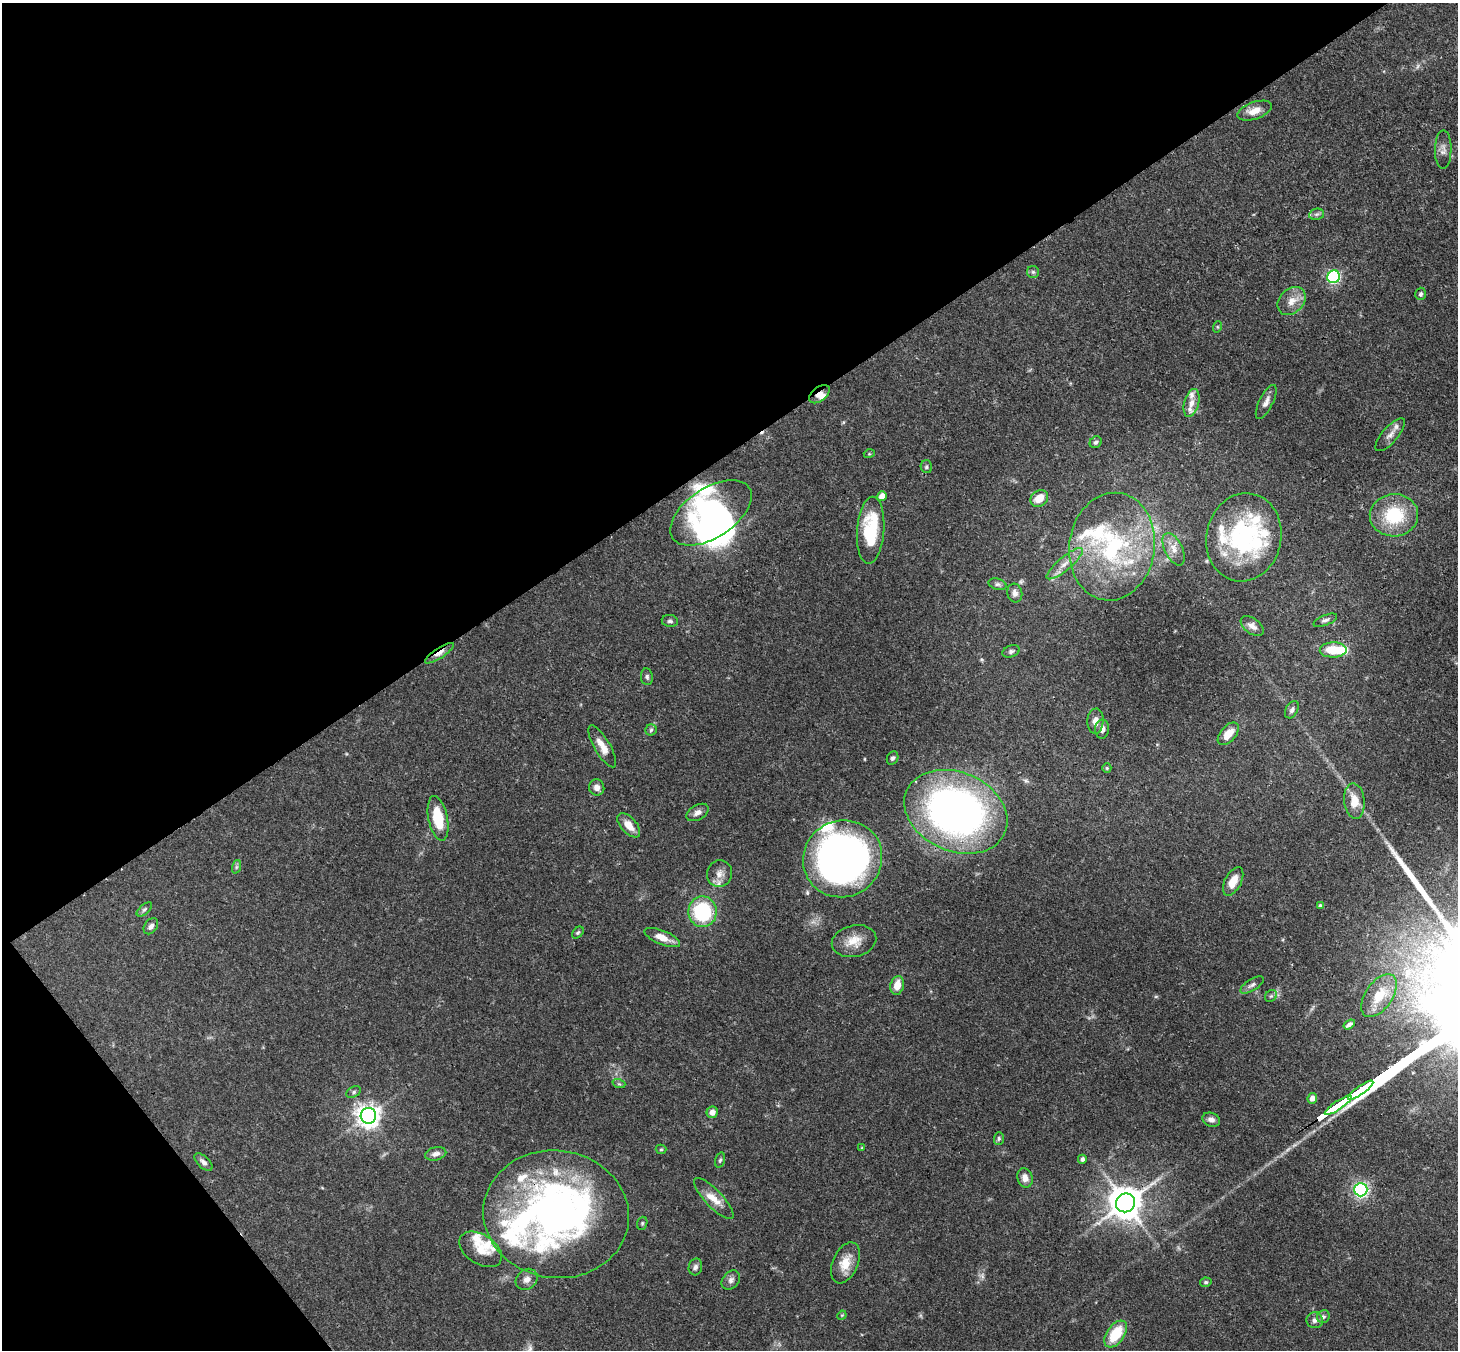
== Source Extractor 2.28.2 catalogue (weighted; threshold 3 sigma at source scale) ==
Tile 5 of 4 x 4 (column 1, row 2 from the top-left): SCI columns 89-1544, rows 3067-4414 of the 6007 x 5984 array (HDU 1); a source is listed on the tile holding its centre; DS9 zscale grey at full resolution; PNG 1460 x 1352 px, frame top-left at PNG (2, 3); each listed source drawn as its Kron ellipse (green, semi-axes under 4 px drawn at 4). Shown black and unused: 37% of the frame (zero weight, under 3 of 4 exposures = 8% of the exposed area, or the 3 px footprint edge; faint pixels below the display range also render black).
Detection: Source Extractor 2.28.2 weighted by HDU 2 'WHT'; one run over the whole footprint, this tile lists its part. Background 0.117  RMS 0.0042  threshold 0.019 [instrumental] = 3 sigma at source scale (4.5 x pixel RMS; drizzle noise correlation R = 1.50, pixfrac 1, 0.05/0.05 arcsec/px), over >= 5 px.
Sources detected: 123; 1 too faint to see at this stretch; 7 inside a brighter object's white glare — neither listed nor drawn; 21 inside a brighter listed object's ellipse — not listed separately; the other 94 listed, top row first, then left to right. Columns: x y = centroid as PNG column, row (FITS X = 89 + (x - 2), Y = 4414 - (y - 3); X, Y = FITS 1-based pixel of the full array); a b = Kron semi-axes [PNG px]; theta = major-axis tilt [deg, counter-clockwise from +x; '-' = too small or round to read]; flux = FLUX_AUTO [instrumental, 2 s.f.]
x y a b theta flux
1254 111 18 8 19 4.8
1443 150 19 8 89 2.8
1317 214 8 5 11 0.97
1033 272 6 6 - 0.86
1334 277 6 6 - 81
1421 294 6 5 - 1.1
1292 301 16 12 44 4.8
1217 327 6 4 72 0.49
819 394 12 7 38 2.8
1266 402 19 7 63 2.7
1191 403 14 7 75 3.2
1390 435 20 8 49 3
1096 442 6 5 - 0.99
869 454 5 3 - 0.46
926 467 6 5 - 0.81
882 496 5 4 - 5.1
1039 498 9 7 37 6.6
711 513 46 25 33 55
1394 515 24 21 4 22
871 530 33 13 86 24
1244 537 44 37 78 50
1112 547 54 42 82 62
1174 549 17 9 -64 4.1
1065 564 23 6 40 4.6
998 584 9 5 -16 1.1
1015 593 9 7 -76 2
1325 620 12 5 22 1.3
670 621 8 6 -8 1.1
1252 626 13 7 -35 2.5
1333 650 13 7 1 12
1011 651 9 5 20 1.2
439 653 17 5 33 3
647 677 8 6 -82 0.99
1292 710 9 6 60 1.4
1095 721 13 8 85 3.1
1102 729 9 7 87 2
651 730 6 5 - 0.78
1228 734 13 7 49 5.3
602 746 24 8 -60 4.8
893 758 7 5 63 0.93
1107 768 5 4 - 0.53
597 787 8 7 - 2.4
1354 801 17 10 -85 6.6
698 812 12 7 30 2.3
956 812 53 39 -23 210
438 818 23 9 -79 14
629 825 15 8 -48 4.8
843 859 40 38 30 260
236 867 7 4 71 0.8
719 874 13 12 - 3.5
1233 881 15 8 62 5.1
1320 906 4 4 - 1.3
144 909 9 5 41 0.93
703 912 15 14 - 36
151 926 9 6 53 1.8
578 933 7 4 47 0.74
662 938 19 7 -22 5.3
854 941 22 15 13 7.1
897 985 9 6 76 5.5
1252 985 13 5 32 1.6
1271 996 6 5 - 0.84
1379 996 24 13 55 8.3
1349 1024 6 3 35 1.3
619 1084 6 4 -18 0.63
1361 1090 15 3 35 1100
354 1092 8 5 28 0.97
1312 1098 5 5 - 3.1
1338 1105 16 3 35 1100
712 1112 6 5 - 2.8
368 1116 8 7 - 350
1211 1120 9 7 -20 1.9
999 1138 6 5 - 0.73
862 1148 4 4 - 0.39
661 1149 5 4 - 0.58
436 1154 11 6 14 2.2
1082 1159 4 4 - 1.3
720 1160 8 4 74 0.81
203 1162 11 5 -44 1.7
1025 1178 10 7 -70 2.8
1361 1190 6 6 - 93
714 1198 27 8 -46 5.6
1125 1203 10 9 - 930
556 1214 73 64 -8 200
642 1223 6 5 - 0.68
481 1249 23 14 -33 6.8
845 1263 21 12 66 7.4
695 1267 8 6 75 1.3
527 1279 12 9 39 2.6
731 1280 11 8 47 1.9
1206 1282 6 4 12 0.75
842 1315 5 4 - 0.42
1323 1317 7 6 - 1
1315 1320 8 8 - 1.7
1116 1334 15 9 54 15
Overlapping masked pixels (flux is a lower limit): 5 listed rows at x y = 819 394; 439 653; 843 859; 1125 1203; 556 1214